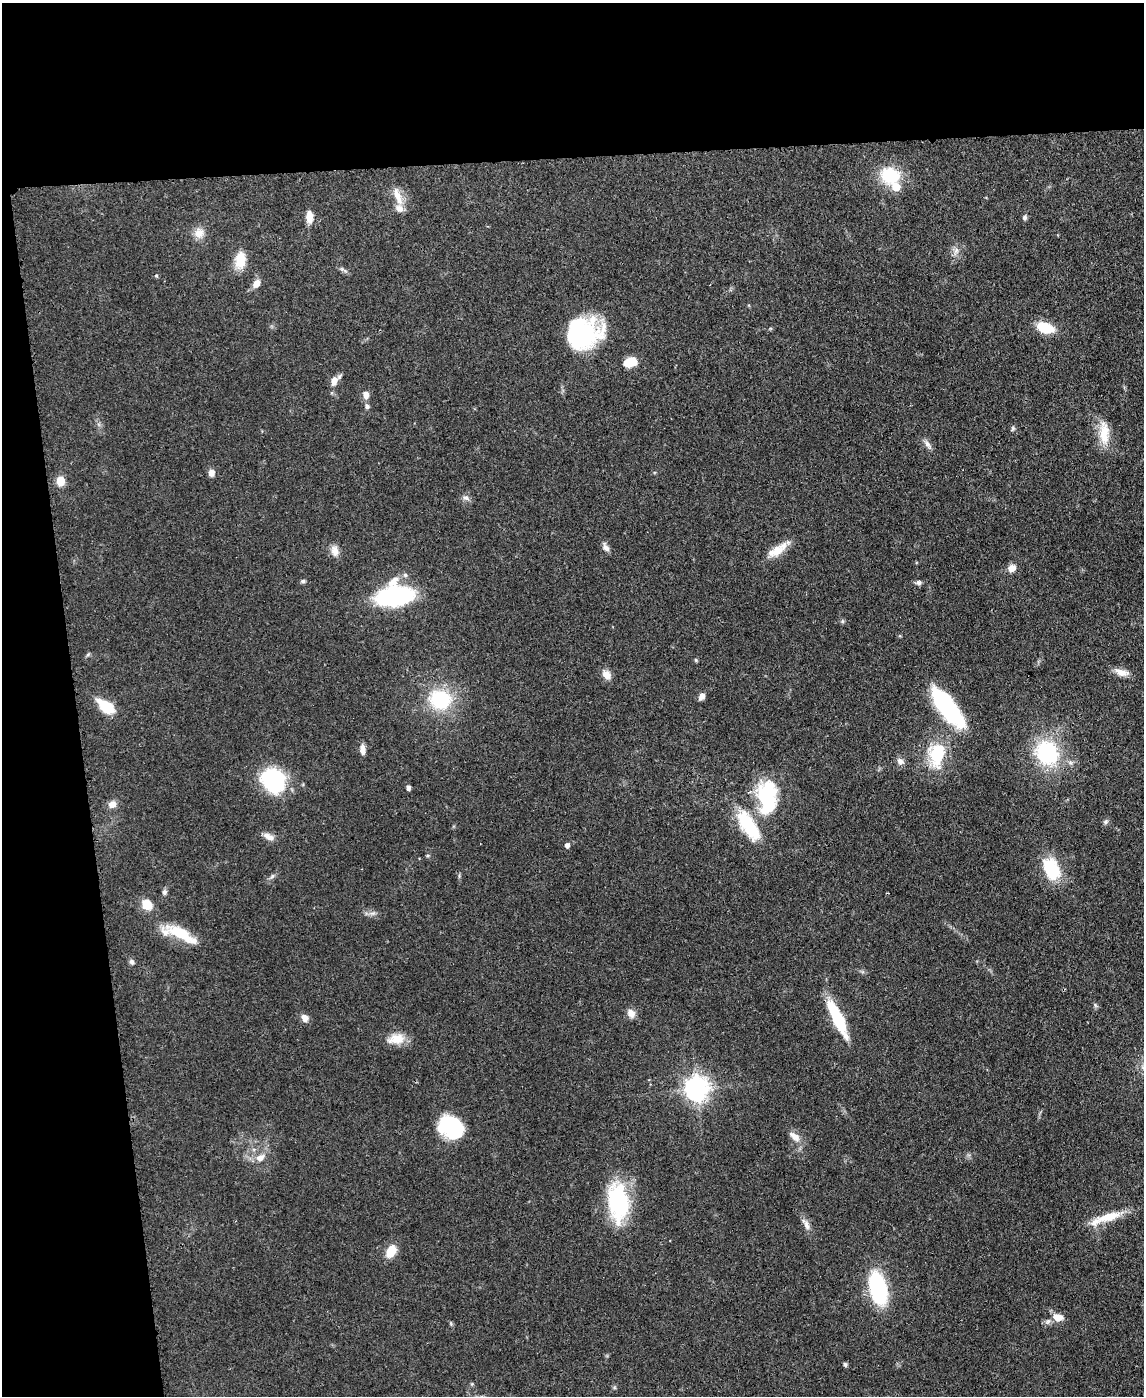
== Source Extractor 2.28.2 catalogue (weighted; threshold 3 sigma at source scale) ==
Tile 1 of 4 x 3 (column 1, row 1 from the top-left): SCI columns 71-1212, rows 2992-4385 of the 4717 x 4694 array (HDU 1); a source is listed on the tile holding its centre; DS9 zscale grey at full resolution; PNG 1146 x 1398 px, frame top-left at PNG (2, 3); no overlay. Shown black and unused: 18% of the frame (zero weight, under 3 of 4 exposures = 9% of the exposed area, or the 3 px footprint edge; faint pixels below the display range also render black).
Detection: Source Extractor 2.28.2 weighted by HDU 2 'WHT'; one run over the whole footprint, this tile lists its part. Background 0.081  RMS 0.0043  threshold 0.0196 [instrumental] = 3 sigma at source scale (4.5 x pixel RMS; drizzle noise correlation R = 1.50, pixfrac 1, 0.05/0.05 arcsec/px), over >= 5 px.
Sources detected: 75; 2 inside a brighter object's white glare — not listed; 2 inside a brighter listed object's ellipse — not listed separately; the other 71 listed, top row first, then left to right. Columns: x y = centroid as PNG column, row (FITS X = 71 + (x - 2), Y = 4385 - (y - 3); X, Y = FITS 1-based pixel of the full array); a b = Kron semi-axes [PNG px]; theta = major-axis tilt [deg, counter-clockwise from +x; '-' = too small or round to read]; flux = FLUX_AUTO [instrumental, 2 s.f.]
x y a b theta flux
890 176 21 18 -9 19
398 196 28 9 -67 5.4
309 217 14 7 -90 4.2
1024 218 5 5 - 1.1
199 233 14 13 - 4.2
956 251 13 5 69 1.9
240 260 19 12 83 8.9
256 283 11 8 55 3.2
1045 328 17 10 -18 13
584 335 38 33 56 41
630 362 10 7 18 12
334 381 12 8 72 3.3
366 395 10 7 -77 2.4
367 406 7 6 - 1.2
1013 428 7 5 56 0.71
1104 433 32 12 -89 9.2
928 445 14 6 -55 1.9
211 473 8 7 - 2.3
60 481 8 7 - 6.6
466 498 10 6 -16 1.5
606 548 11 7 -52 2
778 550 23 13 42 6.7
335 551 14 10 -79 3.2
1012 568 9 8 - 3.1
303 581 6 5 - 0.78
918 582 8 6 -8 1.1
394 596 27 16 8 75
842 621 6 5 - 0.68
88 654 6 4 20 0.64
696 660 6 3 -71 0.47
1121 672 19 9 -15 3.8
607 675 11 9 -44 3.7
702 696 8 6 65 2.2
440 699 23 20 -12 28
106 707 14 8 -37 19
948 708 45 16 -52 44
362 750 11 6 -86 2.8
1047 753 21 18 -53 41
936 754 34 22 87 20
900 761 8 8 - 2
272 780 21 17 -42 48
408 788 6 5 - 1.1
767 798 41 22 -89 31
112 804 10 8 18 2.8
1105 822 8 4 59 0.84
748 824 41 19 -55 20
269 837 15 7 -28 2.8
567 845 5 4 - 1.7
1051 869 26 16 -65 19
272 876 7 4 46 0.95
164 892 7 6 - 1
147 904 14 11 -56 5.4
372 913 9 4 5 1.2
179 933 46 13 -23 15
132 962 7 6 - 1.1
1095 1005 7 4 -72 0.69
631 1013 12 9 -55 2.7
305 1018 9 7 -46 2.9
837 1019 42 10 -64 22
396 1039 22 12 8 6.9
697 1088 8 8 - 370
451 1128 22 17 -35 38
794 1136 18 9 -37 3.7
260 1158 14 9 24 3.8
618 1202 42 21 -85 40
1108 1217 39 10 16 10
807 1225 17 6 -65 2.6
391 1251 9 6 60 12
878 1288 23 11 -77 62
1058 1317 11 7 -8 5.3
845 1365 5 5 - 0.85
Unlisted compact peaks at least as high as the median listed source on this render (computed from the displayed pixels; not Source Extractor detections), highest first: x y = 156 276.